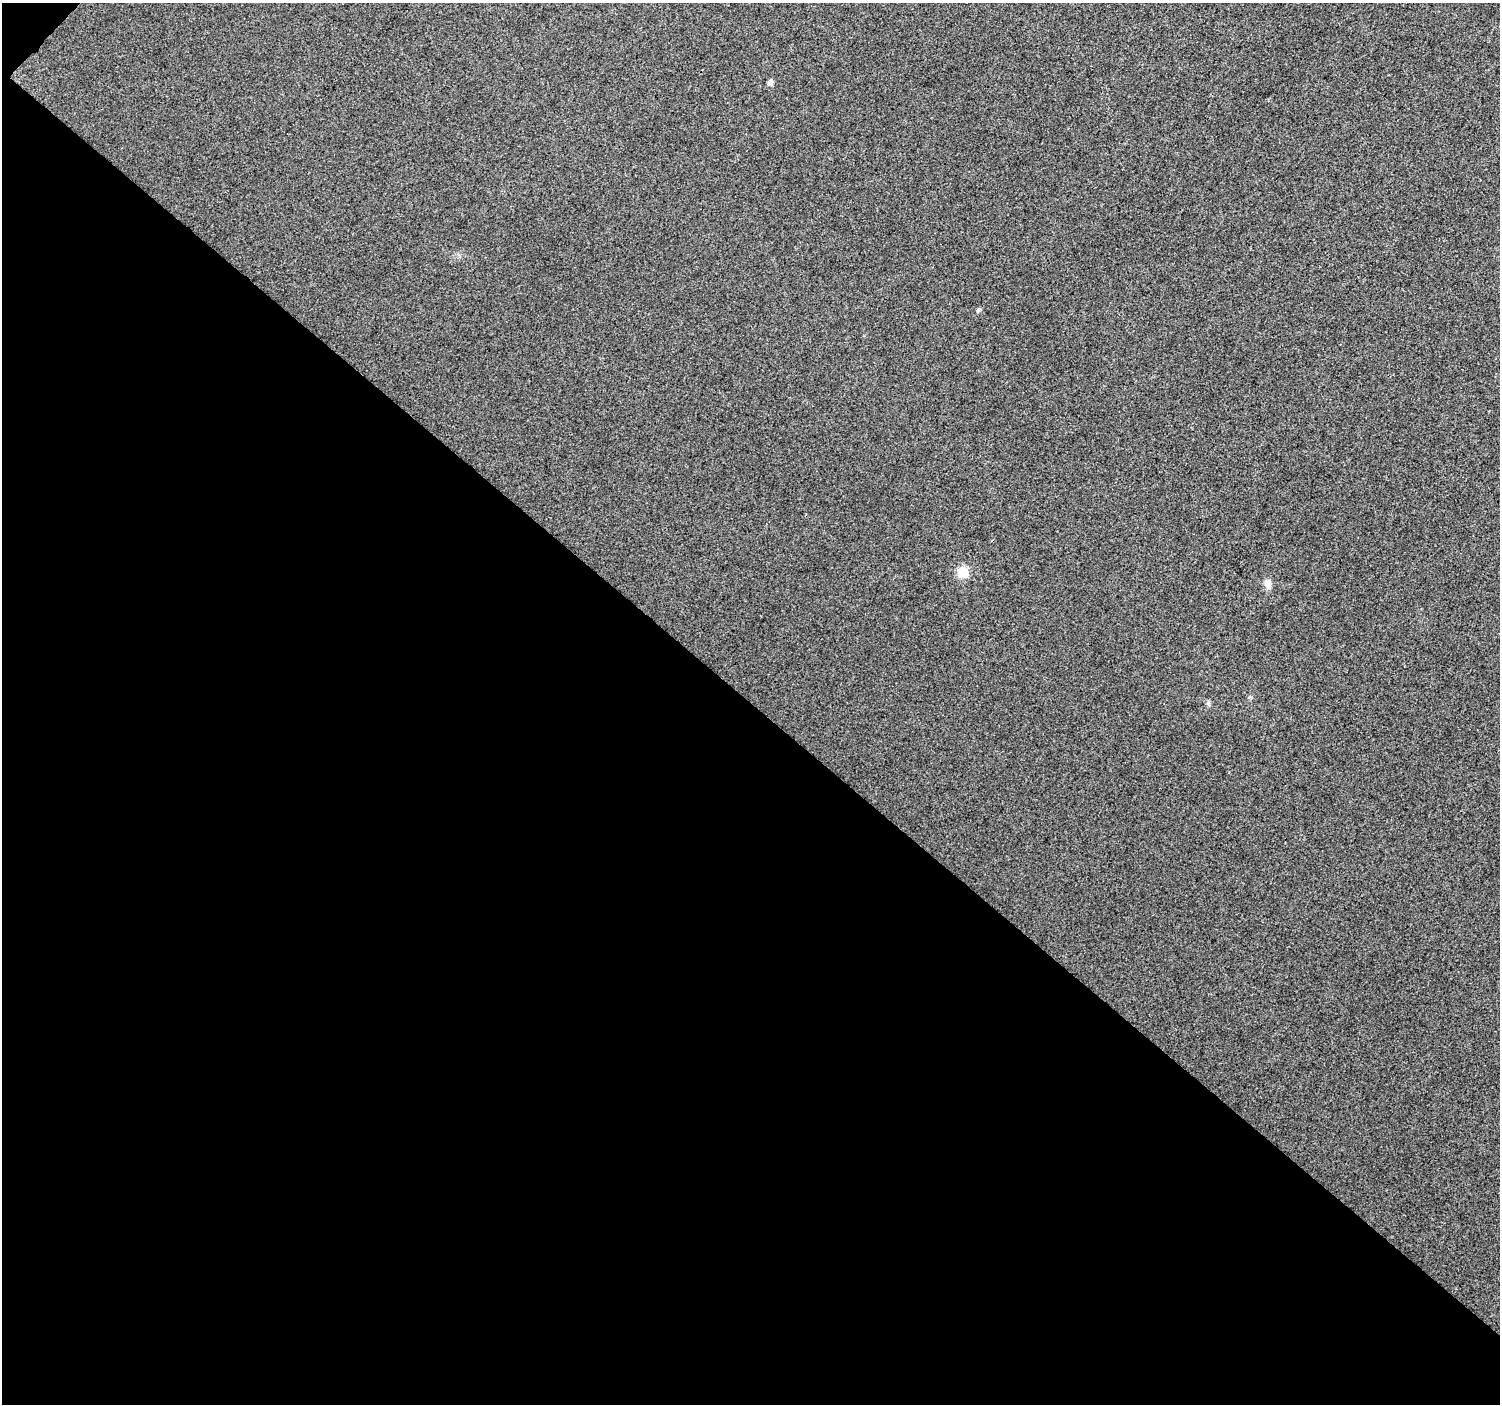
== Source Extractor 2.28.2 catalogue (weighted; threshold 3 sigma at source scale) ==
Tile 3 of 2 x 2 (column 1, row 2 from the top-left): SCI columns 1-1498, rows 90-1491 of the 2998 x 3003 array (HDU 1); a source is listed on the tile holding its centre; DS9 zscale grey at full resolution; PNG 1502 x 1406 px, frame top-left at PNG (2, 3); no overlay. Shown black and unused: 50% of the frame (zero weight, under 3 of 4 exposures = <1% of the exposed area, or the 3 px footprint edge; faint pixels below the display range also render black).
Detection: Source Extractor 2.28.2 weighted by HDU 2 'WHT'; one run over the whole footprint, this tile lists its part. Background 0.0384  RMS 0.011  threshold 0.0496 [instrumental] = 3 sigma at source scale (4.5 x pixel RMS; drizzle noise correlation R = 1.50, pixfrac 1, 0.0396/0.0396 arcsec/px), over >= 5 px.
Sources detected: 4; all 4 listed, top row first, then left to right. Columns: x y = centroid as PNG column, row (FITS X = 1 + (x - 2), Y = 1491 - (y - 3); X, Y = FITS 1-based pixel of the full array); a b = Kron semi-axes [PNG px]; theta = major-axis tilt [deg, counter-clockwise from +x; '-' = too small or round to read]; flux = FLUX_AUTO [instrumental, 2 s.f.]
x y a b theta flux
770 82 6 5 - 4
979 310 5 5 - 1.9
963 572 6 6 - 62
1268 584 10 9 - 6.2